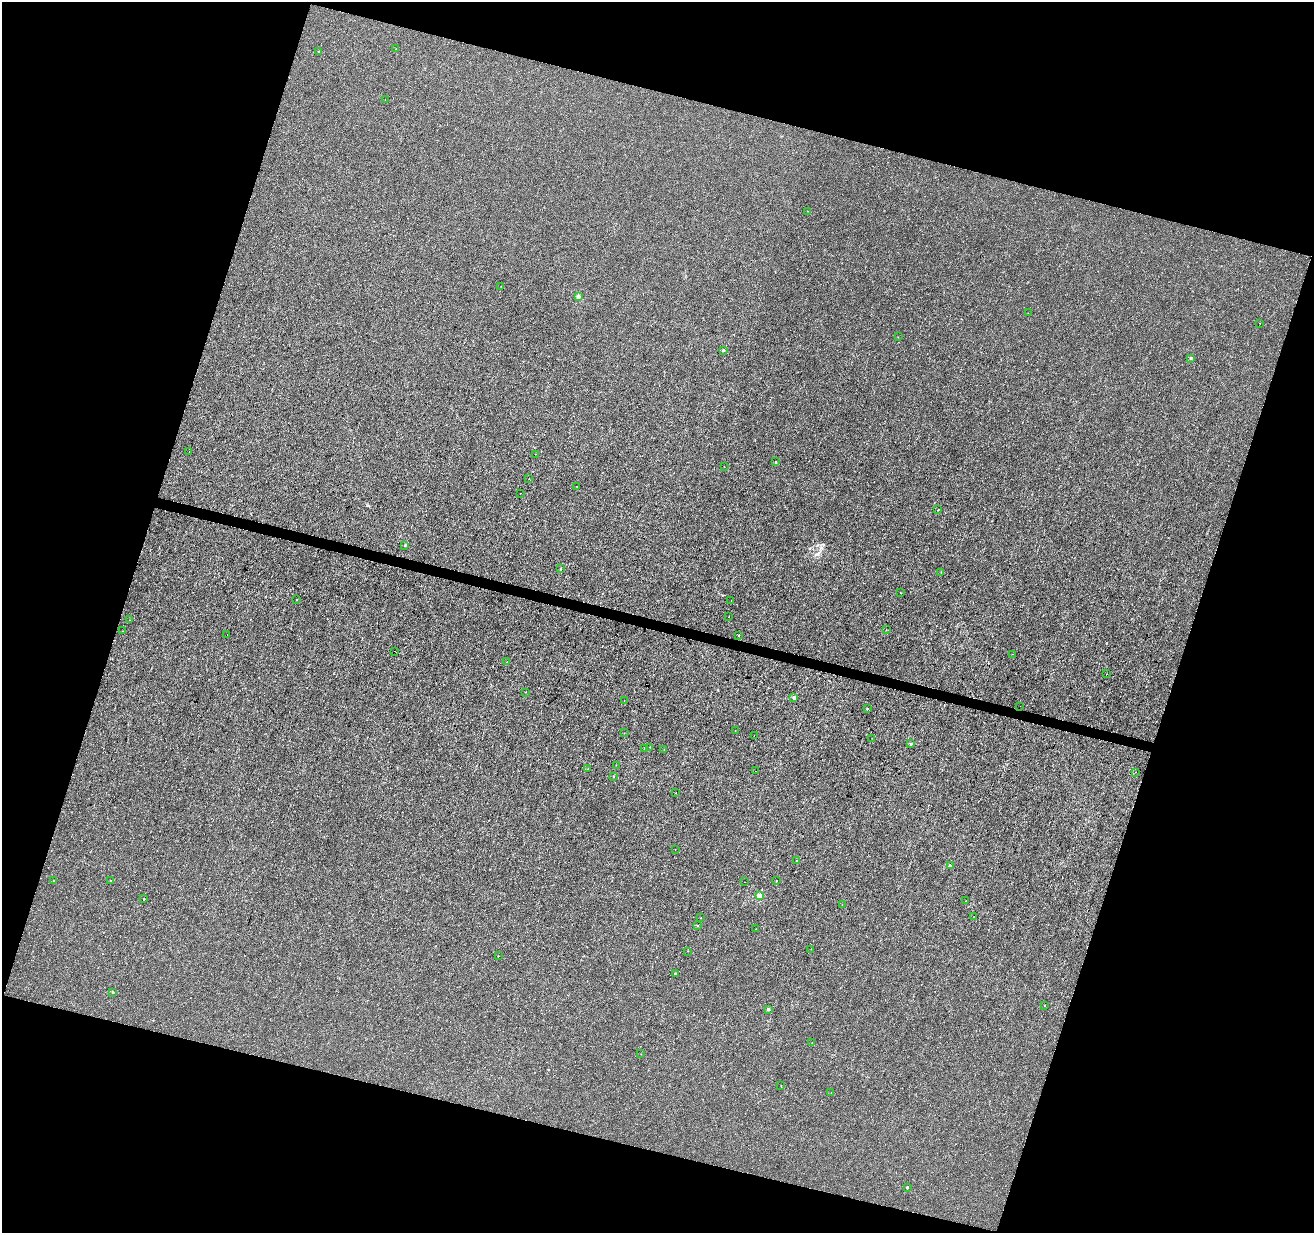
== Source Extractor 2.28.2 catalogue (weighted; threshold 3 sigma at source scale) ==
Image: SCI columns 9-5253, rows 283-5204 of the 5253 x 5424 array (HDU 1 of 3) = the unmasked area's bounding box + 8 px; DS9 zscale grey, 4 x 4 block average (1 PNG px = mean of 4 x 4 image px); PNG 1316 x 1235 px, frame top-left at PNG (2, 2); each listed source drawn as its Kron ellipse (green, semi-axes under 4 px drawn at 4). Shown black and unused: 35% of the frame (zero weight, under 3 of 4 exposures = <1% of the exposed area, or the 3 px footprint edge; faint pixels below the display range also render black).
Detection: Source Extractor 2.28.2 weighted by HDU 2 'WHT'. Background -9.72e-05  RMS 0.0016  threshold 0.00738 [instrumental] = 3 sigma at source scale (4.5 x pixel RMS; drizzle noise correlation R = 1.50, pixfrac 1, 0.0396/0.0396 arcsec/px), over >= 5 px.
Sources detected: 83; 2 cosmic-ray / hot-pixel residue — neither listed nor drawn; the other 81 listed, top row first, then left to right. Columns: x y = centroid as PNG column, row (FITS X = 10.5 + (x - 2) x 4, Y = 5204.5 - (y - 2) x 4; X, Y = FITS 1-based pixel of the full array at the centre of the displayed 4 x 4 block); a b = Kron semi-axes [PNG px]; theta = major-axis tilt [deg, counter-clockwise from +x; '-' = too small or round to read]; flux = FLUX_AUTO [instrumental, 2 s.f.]
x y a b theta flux
396 49 2 2 - 0.4
318 51 2 2 - 0.67
385 99 2 2 - 0.18
808 211 2 2 - 0.18
501 286 2 2 - 0.19
578 297 4 3 - 1.3
1028 313 2 2 - 0.37
1259 323 2 2 - 0.15
898 337 2 2 - 0.36
723 350 2 2 - 2.6
1190 358 2 2 - 2.8
189 452 2 2 - 0.31
535 454 2 2 - 0.13
776 462 2 2 - 1.1
724 466 2 2 - 0.35
529 478 2 2 - 0.33
577 486 2 2 - 0.21
520 493 2 2 - 0.53
938 510 2 2 - 1.1
405 545 2 2 - 3.1
561 569 2 2 - 0.41
941 573 2 2 - 0.37
900 593 2 2 - 0.19
297 600 2 2 - 0.47
731 600 2 2 - 0.25
729 616 2 2 - 0.33
130 620 2 2 - 0.24
886 629 2 2 - 0.19
122 631 2 2 - 0.3
227 635 2 2 - 0.89
739 636 2 2 - 1.1
395 651 2 2 - 0.92
1013 654 2 2 - 1.4
507 662 2 2 - 0.36
1107 674 2 2 - 0.77
526 692 2 2 - 0.4
794 697 2 2 - 5.7
624 700 2 2 - 0.23
1020 706 2 2 - 0.17
867 709 2 2 - 2.1
735 731 2 2 - 0.18
624 733 2 2 - 0.21
754 736 2 2 - 0.27
872 738 2 2 - 0.93
911 744 2 2 - 3.8
650 747 2 2 - 0.22
644 748 2 2 - 0.83
664 750 2 2 - 0.15
616 765 2 2 - 0.2
587 769 2 2 - 0.28
756 771 2 2 - 0.22
1135 772 2 2 - 0.77
614 776 2 2 - 0.8
676 793 2 2 - 0.23
675 850 2 2 - 0.32
796 861 2 2 - 0.3
950 866 2 2 - 8.1
53 881 2 2 - 0.28
111 881 2 2 - 0.52
776 881 2 2 - 0.59
744 882 2 2 - 0.14
759 896 2 2 - 30
144 898 2 2 - 1.3
966 901 2 2 - 0.28
842 905 2 2 - 0.16
974 916 2 2 - 0.22
701 918 2 2 - 0.16
697 926 2 2 - 0.2
756 929 2 2 - 0.19
811 949 2 2 - 0.15
688 951 2 2 - 0.23
498 956 2 2 - 0.59
675 973 2 2 - 2
112 992 2 2 - 1.7
1045 1005 2 2 - 0.56
768 1009 2 2 - 5.8
812 1042 2 2 - 0.32
641 1054 2 2 - 0.16
781 1086 2 2 - 0.37
831 1092 2 2 - 0.22
907 1187 2 2 - 1.7
Overlapping masked pixels (flux is a lower limit): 1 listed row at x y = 754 736
Diffuse or blended objects may show on this block-average render without a row.